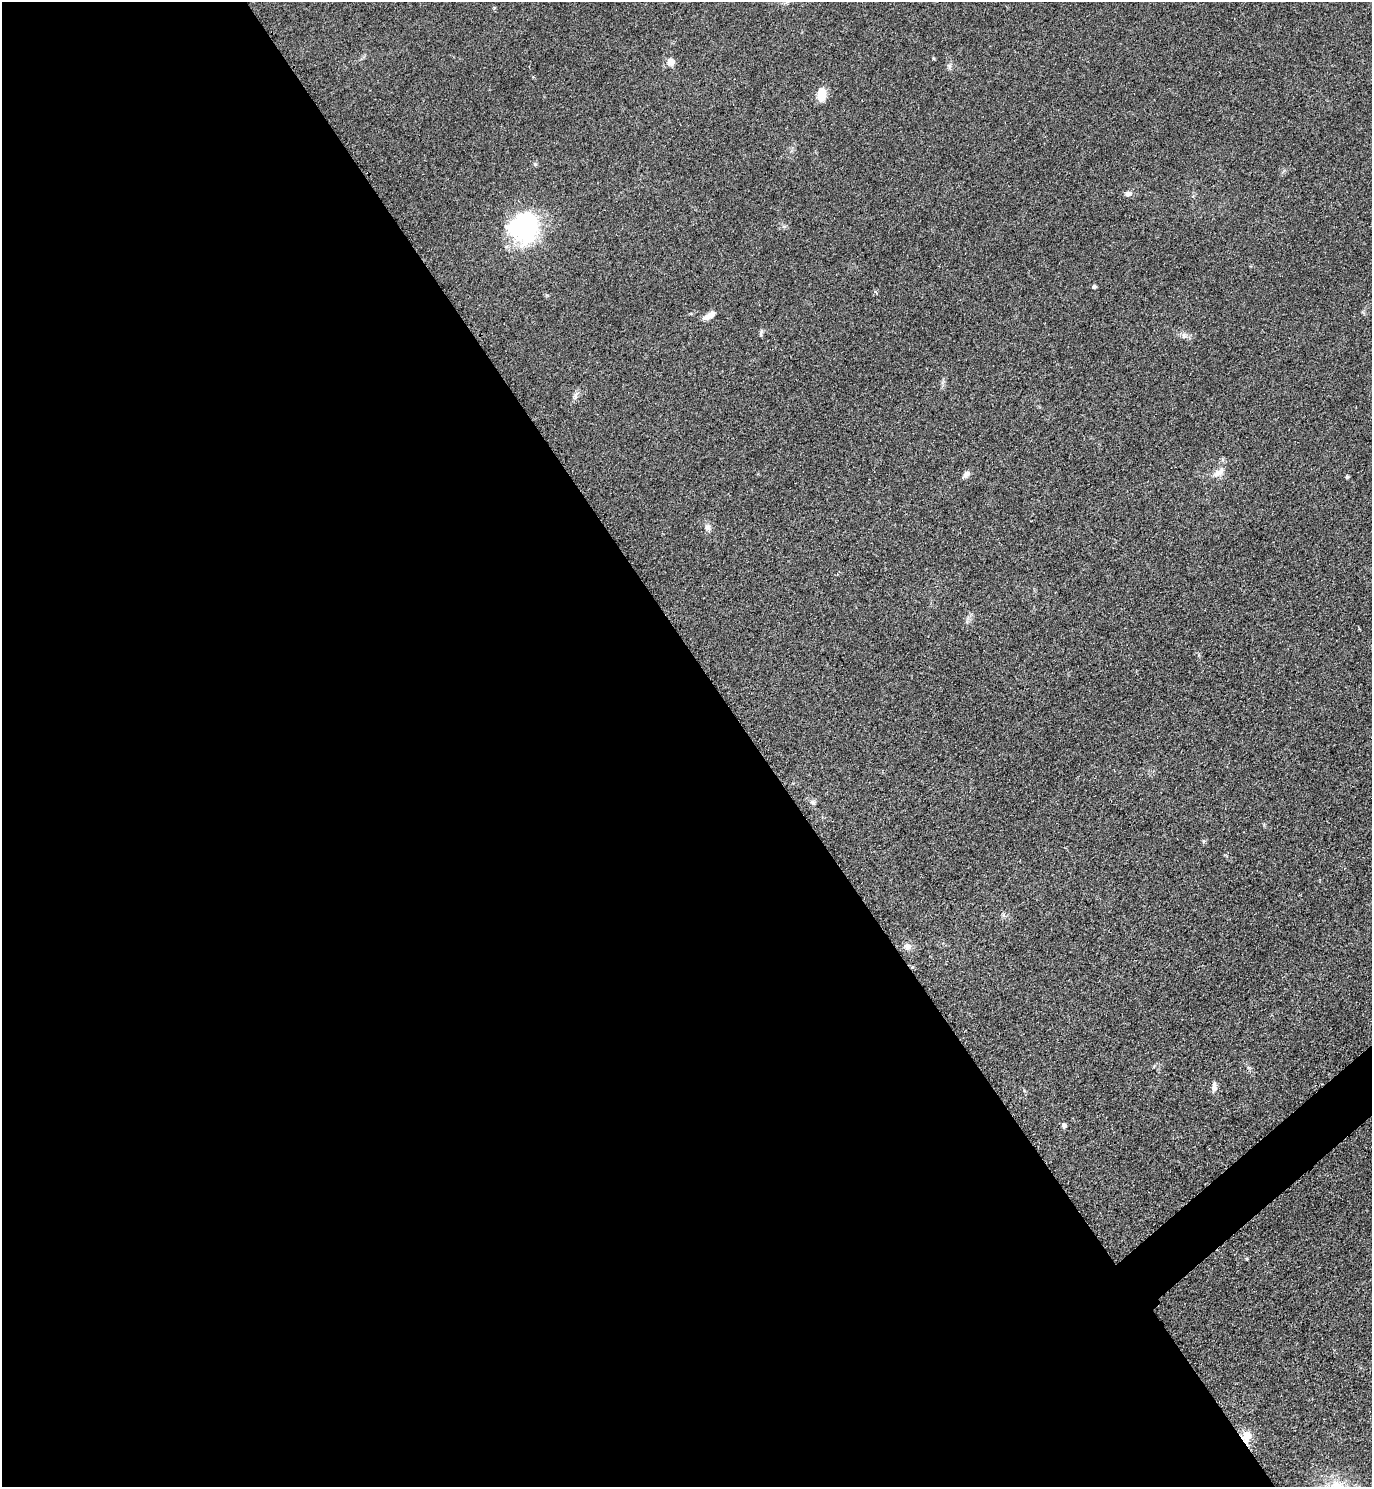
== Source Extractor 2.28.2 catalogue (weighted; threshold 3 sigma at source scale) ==
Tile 9 of 4 x 4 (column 1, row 3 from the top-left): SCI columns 312-1681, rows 1491-2975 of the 5957 x 5960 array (HDU 1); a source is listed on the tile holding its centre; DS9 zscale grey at full resolution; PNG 1374 x 1489 px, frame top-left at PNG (2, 2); no overlay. Shown black and unused: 56% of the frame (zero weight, under 2 of 3 exposures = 1% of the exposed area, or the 3 px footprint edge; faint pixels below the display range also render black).
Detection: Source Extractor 2.28.2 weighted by HDU 2 'WHT'; one run over the whole footprint, this tile lists its part. Background 0.0786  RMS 0.0081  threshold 0.0366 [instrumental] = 3 sigma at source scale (4.5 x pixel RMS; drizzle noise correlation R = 1.50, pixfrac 1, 0.05/0.05 arcsec/px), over >= 5 px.
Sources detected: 21; all 21 listed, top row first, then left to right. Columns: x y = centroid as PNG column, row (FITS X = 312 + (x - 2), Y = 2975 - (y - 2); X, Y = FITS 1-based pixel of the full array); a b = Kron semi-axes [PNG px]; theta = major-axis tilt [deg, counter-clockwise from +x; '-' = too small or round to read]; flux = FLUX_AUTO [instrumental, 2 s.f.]
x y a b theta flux
671 62 10 9 - 5
949 66 9 4 82 1.8
821 94 12 8 84 15
535 164 7 4 -46 1.1
1128 194 7 6 - 4
524 228 35 33 69 86
1094 287 4 4 - 2
875 292 5 4 - 1.3
709 316 15 6 30 6.1
761 333 9 4 76 1.5
1184 336 8 6 84 2.2
575 395 15 5 64 2.9
1219 473 17 8 35 6.4
966 474 12 6 46 3
1347 477 4 4 - 1.1
707 527 8 7 - 3.2
813 803 7 6 - 2.3
908 946 10 8 -16 4.1
1214 1087 13 7 86 4
1064 1126 5 5 - 2.7
1247 1436 6 6 - 20
Overlapping masked pixels (flux is a lower limit): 1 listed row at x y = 1247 1436